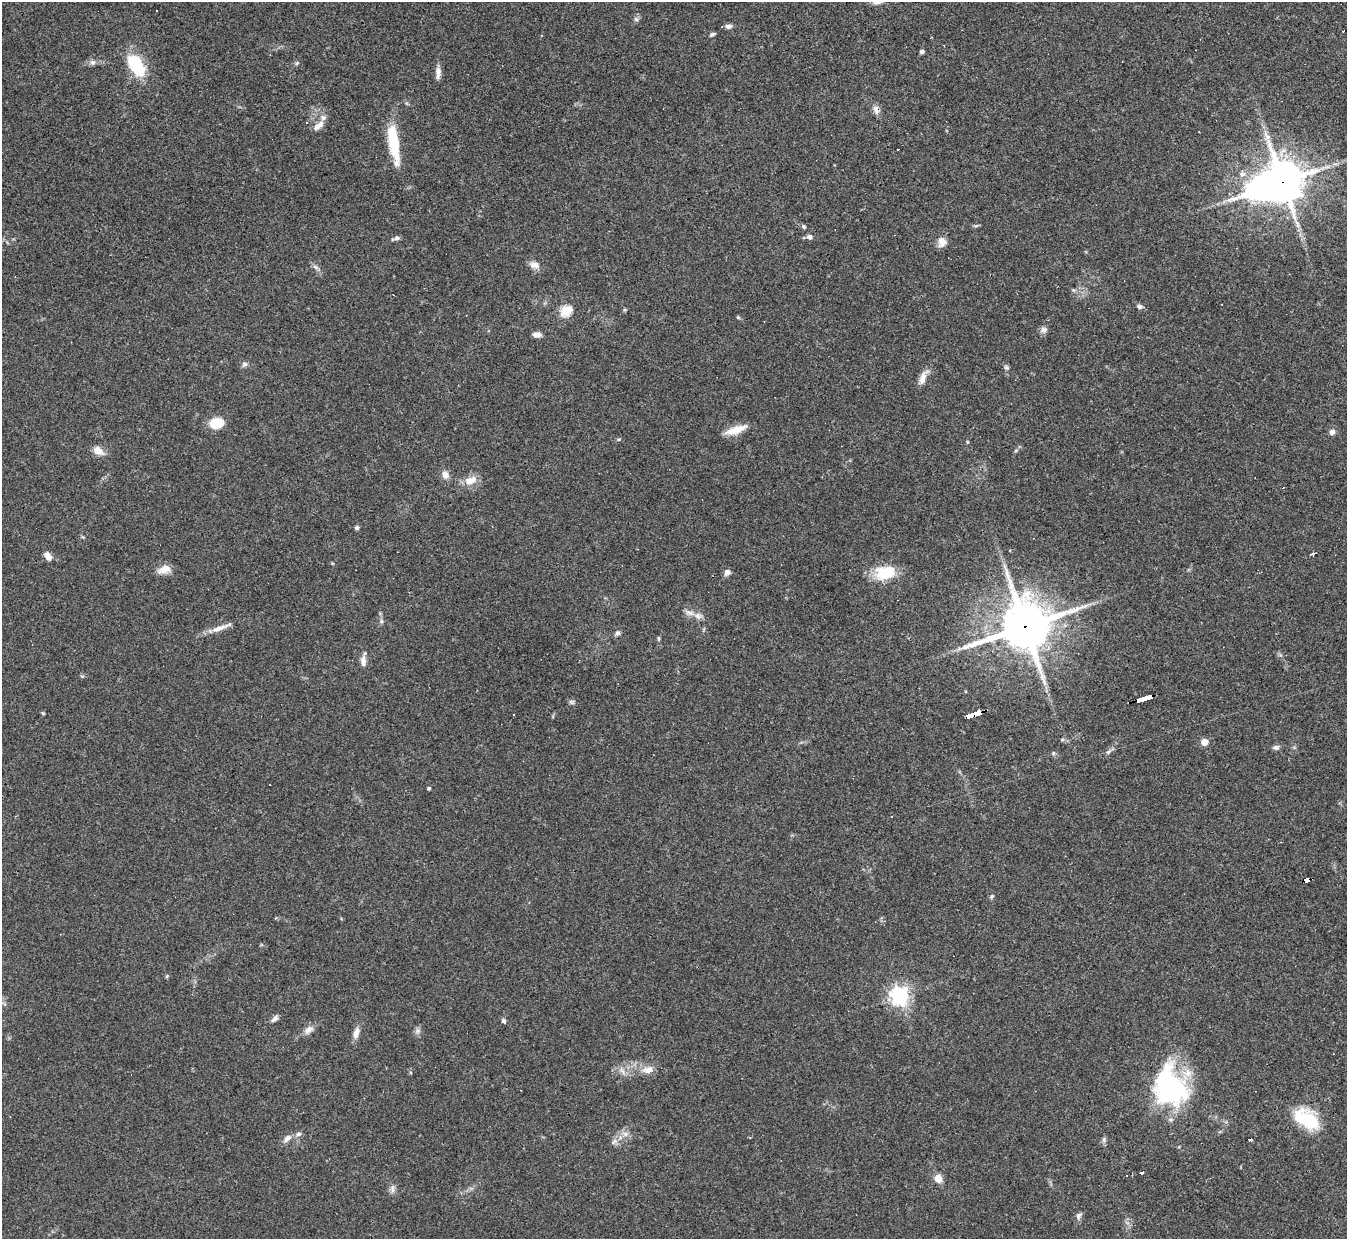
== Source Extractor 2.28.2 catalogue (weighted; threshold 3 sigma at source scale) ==
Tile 10 of 4 x 4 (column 2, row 3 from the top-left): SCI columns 1346-2690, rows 1384-2620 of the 5380 x 5366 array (HDU 1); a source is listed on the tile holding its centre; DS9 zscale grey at full resolution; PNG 1349 x 1241 px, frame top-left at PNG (2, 2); no overlay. Shown black and unused: <1% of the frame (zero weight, under 3 of 4 exposures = <1% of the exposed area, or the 3 px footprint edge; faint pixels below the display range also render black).
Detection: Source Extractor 2.28.2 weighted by HDU 2 'WHT'; one run over the whole footprint, this tile lists its part. Background 0.048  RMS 0.0043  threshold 0.0194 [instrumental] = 3 sigma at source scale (4.5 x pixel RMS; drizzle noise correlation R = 1.50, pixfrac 1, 0.05/0.05 arcsec/px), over >= 5 px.
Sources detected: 97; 4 cosmic-ray / hot-pixel residue — not listed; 5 inside a brighter listed object's ellipse — not listed separately; the other 88 listed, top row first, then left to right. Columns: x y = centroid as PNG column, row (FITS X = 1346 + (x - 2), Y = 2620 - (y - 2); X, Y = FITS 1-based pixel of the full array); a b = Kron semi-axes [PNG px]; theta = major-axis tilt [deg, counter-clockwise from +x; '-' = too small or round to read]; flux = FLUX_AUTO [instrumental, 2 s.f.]
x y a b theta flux
879 2 16 6 19 2.5
156 10 3 2 - 0.66
636 19 7 4 -45 0.79
728 26 10 6 0 1.7
712 34 8 4 26 0.83
922 52 5 4 - 0.95
92 62 8 7 - 1.5
297 63 6 4 46 0.57
136 65 30 15 -56 18
438 72 17 6 86 2.4
876 109 12 7 -82 2.1
306 122 3 2 - 0.28
318 126 16 7 41 2.9
393 142 41 10 -82 20
898 149 2 2 - 0.41
1282 182 11 11 - 1500
1262 188 52 31 67 120
804 226 5 5 - 0.75
976 226 8 4 9 0.69
809 237 7 6 - 1.4
397 238 8 6 13 1.2
942 242 12 10 88 3.5
534 265 14 9 -13 2.6
316 267 9 4 -35 1.3
1073 290 6 4 -43 0.66
1139 306 7 6 - 1.2
566 310 6 5 - 31
738 317 5 4 - 0.55
1043 330 9 8 - 1.7
536 335 8 5 2 2.9
244 364 7 6 - 1.3
1006 368 8 5 -48 0.92
923 378 20 8 68 3.7
217 423 11 8 5 16
737 430 24 9 22 6.3
1332 432 8 7 - 1.6
619 439 5 4 - 0.58
967 442 5 3 - 0.42
1016 450 6 4 20 0.55
98 451 14 10 -31 3.7
445 475 9 7 -69 2.7
470 480 17 10 22 4.9
357 528 5 5 - 0.86
83 537 6 4 -34 0.52
1313 554 4 3 - 1.9
48 556 11 7 -52 2.8
1005 567 7 4 -71 1.1
164 569 15 9 20 4.6
727 572 9 7 52 1.6
886 573 23 15 14 15
698 616 12 8 -21 2.4
381 621 7 6 - 1
230 624 3 3 - 7.7
1025 626 18 16 24 1900
219 628 24 7 19 4.1
617 633 7 7 - 1
658 639 7 3 -82 0.59
363 661 13 7 -87 2.8
1145 699 14 3 17 140
43 713 5 4 - 0.48
974 714 15 4 16 130
1062 739 6 4 0 0.58
1204 742 5 5 - 7
1276 747 9 6 1 1.2
1108 752 8 6 29 1.1
1053 753 6 5 - 0.68
428 788 4 3 - 0.85
891 817 3 3 - 2.2
1307 880 6 4 13 32
992 896 6 5 - 0.79
899 996 8 7 - 160
275 1019 11 5 43 1.6
504 1021 7 5 -64 0.85
309 1030 14 8 40 2.8
418 1031 8 7 - 1.5
356 1033 16 7 75 2.9
648 1070 16 9 13 4
1169 1087 45 34 -70 65
1307 1119 32 19 -33 20
625 1134 9 6 -21 1.9
287 1138 15 7 41 2.3
1104 1140 8 4 82 0.97
1251 1140 3 2 - 0.72
614 1142 11 6 37 1.8
1141 1172 4 3 - 1.7
938 1178 8 7 - 4.7
392 1189 12 4 -90 1.5
1078 1216 9 7 64 1.4
Overlapping masked pixels (flux is a lower limit): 6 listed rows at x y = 1282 182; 1262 188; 1025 626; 1145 699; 974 714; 1307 880
Isophote crosses this tile's border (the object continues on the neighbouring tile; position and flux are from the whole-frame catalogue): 1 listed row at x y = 879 2